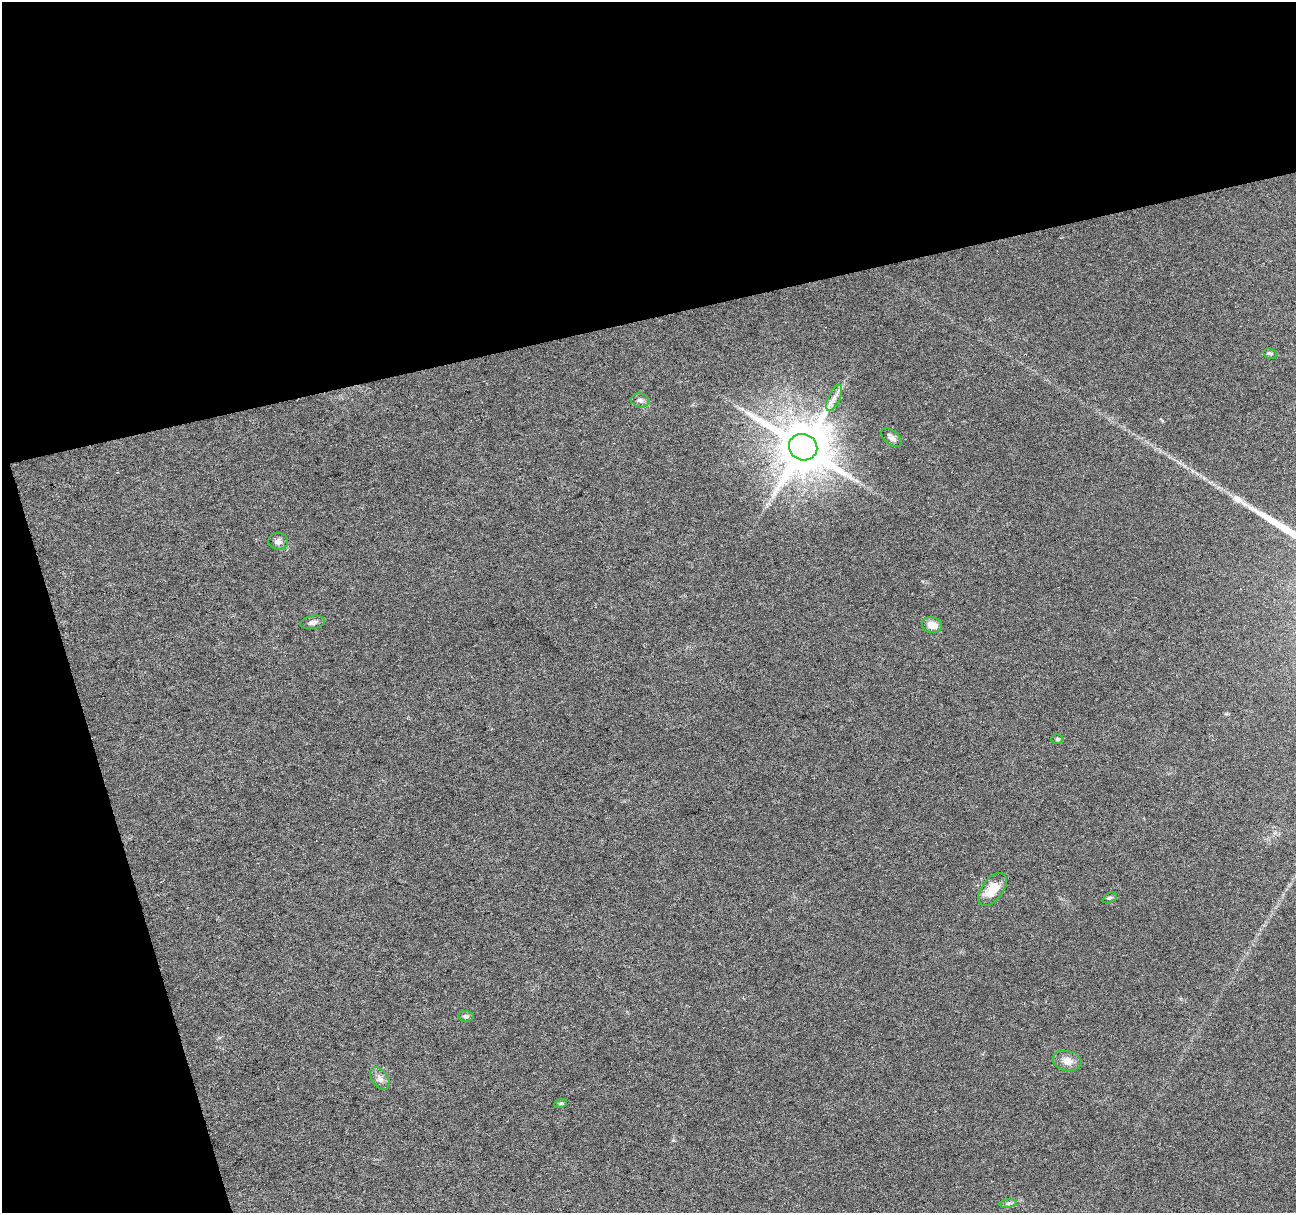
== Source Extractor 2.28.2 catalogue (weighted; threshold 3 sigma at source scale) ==
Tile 1 of 2 x 2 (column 1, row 1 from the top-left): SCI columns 2-1295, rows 1259-2469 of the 2590 x 2501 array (HDU 1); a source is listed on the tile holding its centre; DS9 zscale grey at full resolution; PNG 1298 x 1215 px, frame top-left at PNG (2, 2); each listed source drawn as its Kron ellipse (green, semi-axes under 4 px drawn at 4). Shown black and unused: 32% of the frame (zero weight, under 3 of 6 exposures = <1% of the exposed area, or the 3 px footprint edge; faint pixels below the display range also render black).
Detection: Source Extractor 2.28.2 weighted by HDU 2 'WHT'; one run over the whole footprint, this tile lists its part. Background 0.0265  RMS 0.0048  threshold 0.0197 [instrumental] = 3 sigma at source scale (4.09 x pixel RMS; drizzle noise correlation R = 1.36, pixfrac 0.8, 0.0396/0.0396 arcsec/px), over >= 5 px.
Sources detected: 16; all 16 listed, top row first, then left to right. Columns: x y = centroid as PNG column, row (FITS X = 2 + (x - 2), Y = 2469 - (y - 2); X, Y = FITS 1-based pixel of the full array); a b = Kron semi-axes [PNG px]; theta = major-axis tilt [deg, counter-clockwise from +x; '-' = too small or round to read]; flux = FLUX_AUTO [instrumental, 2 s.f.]
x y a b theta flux
1270 353 7 5 -10 0.9
834 398 14 6 66 2.7
640 400 9 7 -9 1.6
892 438 12 7 -40 1.8
803 447 14 13 - 3000
278 541 10 8 -2 1.9
313 622 12 6 10 1.9
932 625 10 7 -13 4.9
1057 739 6 5 - 0.72
993 889 19 10 53 8.8
1110 898 7 5 26 0.78
466 1016 8 5 -5 1.2
1067 1061 14 10 -13 4.1
380 1079 12 8 -55 2.5
561 1103 6 4 18 0.61
1008 1203 8 4 8 1